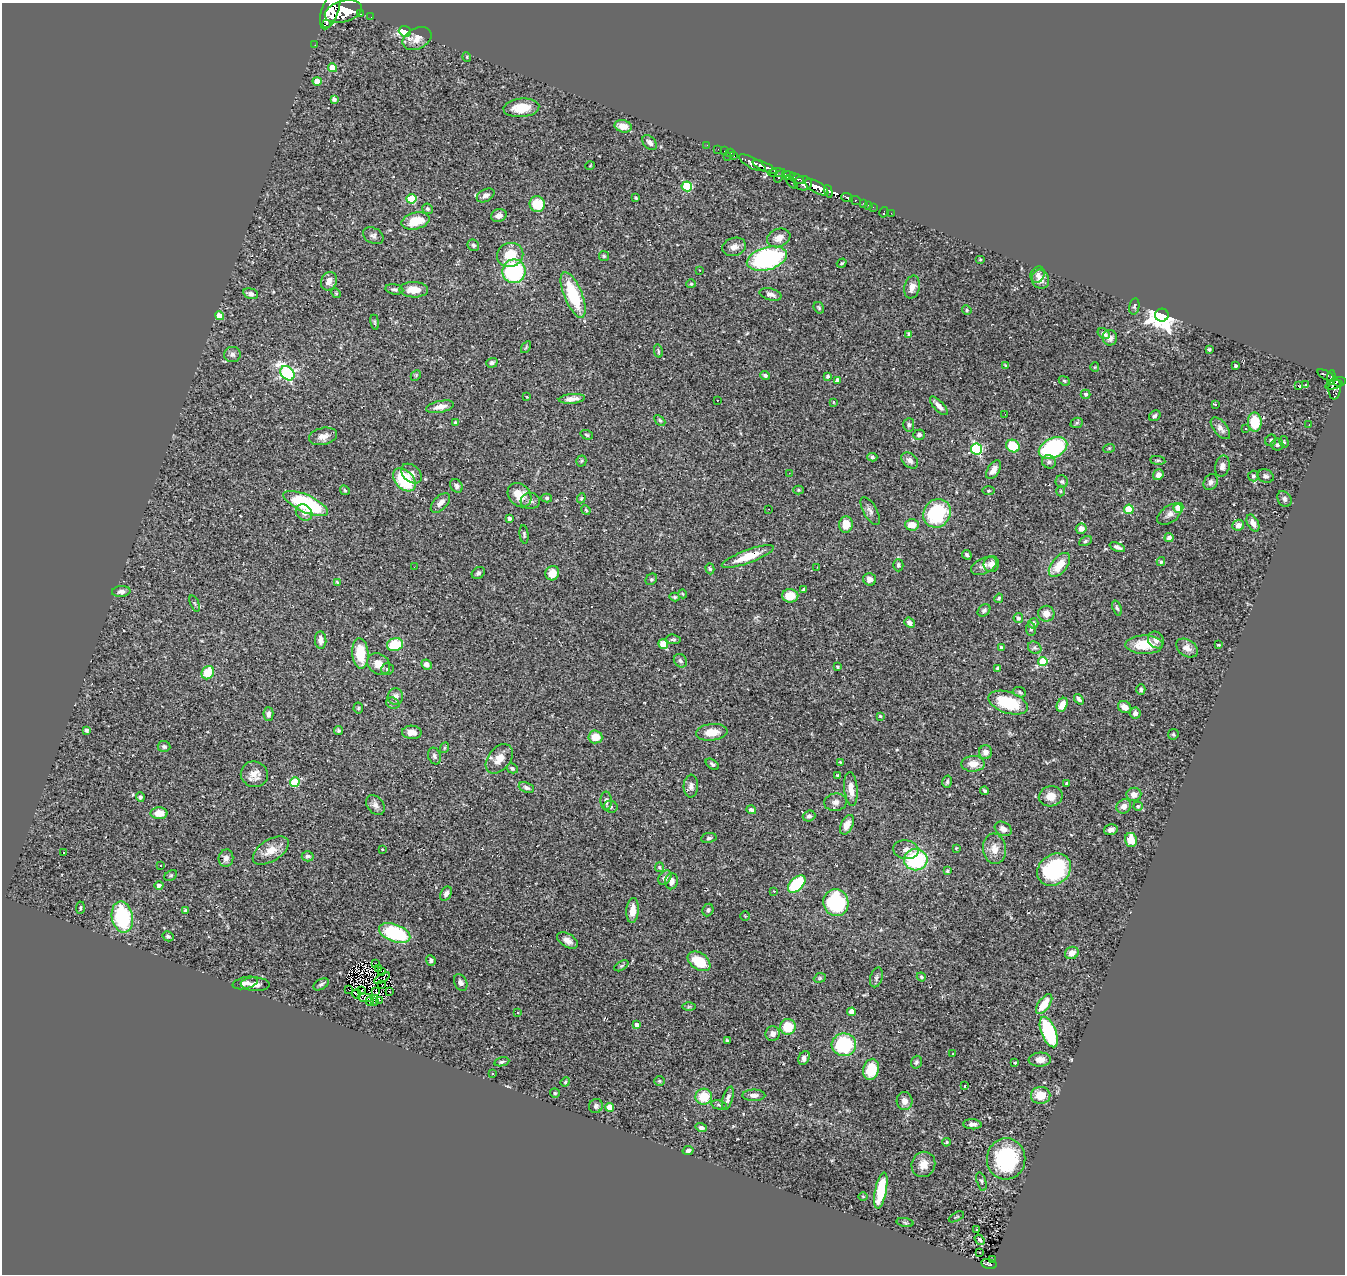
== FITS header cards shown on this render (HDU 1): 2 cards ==
NAXIS1  =                 1343
NAXIS2  =                 1272

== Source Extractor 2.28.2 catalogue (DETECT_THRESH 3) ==
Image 1343 x 1272 px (HDU 1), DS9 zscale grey, 1 PNG px = 1 image px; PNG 1347 x 1276 px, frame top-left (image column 1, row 1272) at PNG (2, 3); each listed source drawn as its Kron ellipse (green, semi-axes under 4 px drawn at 4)
Background 0.841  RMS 0.041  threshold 0.121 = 3 sigma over >= 5 px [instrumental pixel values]
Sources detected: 376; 2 with non-positive FLUX_AUTO (blend fragments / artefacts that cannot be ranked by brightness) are neither listed nor drawn; the other 374 listed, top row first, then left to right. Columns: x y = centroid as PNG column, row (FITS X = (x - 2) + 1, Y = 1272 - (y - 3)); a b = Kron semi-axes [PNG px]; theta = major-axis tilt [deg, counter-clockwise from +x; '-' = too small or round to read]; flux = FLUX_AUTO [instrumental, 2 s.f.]
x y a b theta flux
330 10 20 8 71 2100
343 11 19 10 15 2600
360 14 3 3 - 38
371 17 2 2 - 6.4
326 24 3 2 - 400
405 31 6 5 - 220
417 38 15 10 25 22
315 45 2 2 - 3.7
467 57 5 3 - 2.3
333 68 4 4 - 48
317 81 4 4 - 30
334 99 4 4 - 7.2
521 108 18 9 5 58
623 126 9 6 -14 28
650 143 9 6 -47 12
707 145 3 2 - 4
718 149 2 2 - 3.6
725 151 4 2 - 7.7
730 153 4 3 - 15
728 156 3 2 - 13
734 156 3 3 - 18
752 163 14 5 -27 740
590 166 5 3 - 2.1
765 167 13 4 -25 670
776 173 8 4 6 220
788 175 6 4 0 270
780 176 7 3 57 210
796 178 8 3 -28 190
792 182 7 3 -50 64
803 183 9 7 -4 460
687 186 5 5 - 160
817 187 13 5 -31 1000
828 191 6 4 -74 230
486 195 9 6 28 9.5
847 197 6 4 -21 130
636 198 4 3 - 3.7
411 199 5 4 - 110
856 201 6 3 -28 68
864 203 3 3 - 24
537 204 8 7 - 77
868 205 2 2 - 3.4
873 207 2 2 - 5
427 209 5 5 - 6.9
884 212 5 2 - 5.2
891 213 3 2 - 2.6
499 216 8 6 19 13
416 221 14 8 14 60
373 236 11 7 -28 9.6
779 238 12 9 23 23
473 245 6 5 - 5.2
734 247 12 9 16 18
510 255 13 12 - 62
604 256 5 5 - 3.8
767 259 20 11 16 430
980 259 5 3 - 2.4
842 263 5 3 - 3
700 270 3 2 - 19
514 271 12 11 - 260
1038 274 8 7 - 11
1040 279 10 8 -64 22
329 281 9 7 67 21
691 284 5 4 - 2.9
912 287 12 7 77 17
394 289 9 5 -10 7.4
414 290 14 8 -1 35
336 293 5 4 - 3.4
251 294 8 5 -16 8
771 294 11 6 -13 12
573 295 24 9 -68 150
1134 306 8 5 79 4.6
819 308 6 4 -58 4
967 310 5 4 - 3.3
1162 315 6 6 - 4200
220 316 4 4 - 40
375 322 8 3 -82 3.4
909 334 3 3 - 7.7
1104 334 7 4 -31 11
1110 338 8 7 - 12
526 347 6 4 56 3.3
1209 349 3 3 - 3.2
658 351 7 4 -78 4.6
232 354 8 7 - 8.8
492 363 6 5 - 6.9
1006 366 4 4 - 3.1
1235 366 3 3 - 5.2
1095 367 5 4 - 3
287 373 8 6 -47 520
416 375 6 4 47 3.6
1326 375 9 3 -28 110
765 376 5 4 - 5.7
827 376 3 3 - 6
1331 377 8 4 82 100
838 380 4 4 - 15
1064 381 6 4 -23 4
1339 382 6 4 6 190
1305 385 4 3 - 2.6
1334 385 9 4 12 210
1299 386 3 3 - 23
1335 389 11 6 86 200
1086 394 5 4 - 4.2
527 397 4 3 - 1.9
572 399 13 4 5 20
717 400 3 2 - 2.9
833 402 4 3 - 2.4
1215 404 3 3 - 13
939 406 12 5 -47 13
440 407 14 5 11 19
1005 414 2 2 - 3.2
1155 416 6 5 - 5.7
660 420 6 4 -45 3.8
455 422 4 4 - 3.9
1255 422 9 7 -88 75
1077 423 6 5 - 4.2
909 425 7 5 85 6.4
1309 425 2 2 - 1.9
1220 428 13 6 -51 13
1246 429 3 2 - 3.4
587 435 6 4 -20 4.5
919 435 6 5 - 7.3
323 436 14 8 13 18
1271 440 6 5 - 5
1284 442 6 4 -76 3.6
1277 445 6 6 - 6.1
1013 446 7 6 - 77
1053 448 15 9 26 270
1109 448 6 3 19 3.2
977 449 6 5 - 280
872 457 5 4 - 4
910 460 9 6 -41 12
1158 460 7 4 -7 4.2
581 461 5 5 - 3.6
1049 462 7 6 - 7.8
1222 466 10 7 76 12
994 470 10 6 59 17
789 473 2 2 - 1.3
411 474 12 8 -43 15
1158 475 5 5 - 13
1253 476 5 5 - 6.3
1266 476 8 6 -22 7.3
404 480 13 9 -48 140
1062 482 6 6 - 6.3
1211 482 8 6 62 9.7
456 486 7 5 -51 8.1
345 490 5 4 - 3.3
798 490 5 4 - 3.3
989 490 6 3 0 3
1061 491 5 3 - 2.5
519 495 13 10 -48 41
547 498 5 4 - 4.7
581 498 5 4 - 3.3
1284 499 8 6 -57 7.6
530 501 9 8 - 12
440 503 12 6 46 15
306 504 24 8 -24 280
1178 508 5 4 - 78
769 509 2 2 - 1.5
1129 509 5 4 - 110
586 510 5 4 - 3.2
870 511 15 7 -60 12
304 512 9 7 -42 15
937 513 15 13 54 210
1170 514 14 8 37 16
509 518 3 3 - 9.7
1253 523 9 5 -61 19
846 524 8 7 - 39
912 525 7 5 -3 32
1238 525 6 5 - 17
1081 529 5 5 - 16
524 534 9 4 -83 4.8
1169 537 4 4 - 11
1085 541 7 4 28 4.7
1117 547 8 4 -22 8.7
967 555 5 3 - 5.4
748 557 27 6 20 62
1161 562 4 4 - 3.1
991 564 8 7 - 16
898 565 6 5 - 5.9
1059 565 14 7 51 48
984 566 14 7 26 16
414 567 2 2 - 21
817 567 3 2 - 3
710 569 5 4 - 4.1
478 573 7 5 37 6.3
552 573 7 6 - 31
651 579 6 5 - 4
870 579 6 6 - 15
337 582 4 2 - 2.9
803 590 3 3 - 6.4
121 591 9 5 6 11
683 594 4 3 - 2.2
790 596 8 6 -1 41
675 597 5 4 - 3.9
999 598 5 4 - 4.9
195 603 8 3 -69 3.3
1117 608 8 4 -70 4.7
984 610 7 5 42 6.5
1046 614 8 8 - 25
1018 618 5 4 - 7.4
909 623 6 4 -41 11
1033 623 5 5 - 8.9
1031 629 6 5 - 5
673 639 7 5 -6 5.5
321 640 9 5 -86 17
1156 640 9 7 -50 12
663 644 5 4 - 61
395 645 8 6 16 82
1144 645 19 9 0 68
1218 645 3 2 - 2.6
1001 647 4 4 - 3.1
1035 648 7 6 - 5.6
1187 648 12 8 -32 18
360 653 15 8 -86 77
680 661 7 6 - 7.4
1043 661 4 4 - 110
379 664 12 10 -35 30
426 664 5 4 - 12
838 667 3 3 - 3.2
997 668 4 4 - 3.3
388 669 6 5 - 5.6
208 673 7 6 - 60
1141 689 5 4 - 5.9
1020 692 6 5 - 4.5
395 697 8 8 - 15
1079 699 6 3 -51 6.3
393 703 7 5 -20 6.1
1008 703 20 10 -18 120
1062 705 7 5 64 31
1125 707 7 5 -34 19
358 708 5 5 - 3.4
1135 713 5 5 - 10
268 714 6 5 - 11
880 716 3 3 - 2.6
87 730 4 3 - 6.8
338 730 4 4 - 4.1
412 732 10 6 -2 21
712 732 16 8 6 36
1173 734 6 5 - 3.8
595 737 7 6 - 38
164 746 6 5 - 5.8
444 748 5 3 - 2.7
985 752 7 6 - 14
434 756 8 6 -68 7.4
499 759 17 11 51 30
840 762 4 4 - 2.7
712 764 7 4 -35 5.8
973 764 11 8 1 26
512 768 6 4 -29 4.6
254 774 13 13 - 28
838 775 3 3 - 3.8
295 782 5 5 - 110
947 782 6 4 75 4.6
1067 784 4 3 - 8.2
691 786 11 7 88 12
526 788 8 5 -23 7.5
851 789 17 6 -85 25
984 791 4 3 - 5
1134 794 7 6 - 19
1051 796 12 10 12 27
140 797 5 4 - 6.3
606 801 9 5 -87 9.8
836 802 11 8 7 13
375 805 11 8 -52 13
1124 806 8 6 45 15
1138 806 5 4 - 3.4
611 807 7 6 - 6
751 810 5 4 - 6.8
159 813 8 6 1 38
809 816 6 5 - 6.8
847 825 10 6 65 26
1003 829 9 6 -29 14
1111 830 7 5 13 13
709 838 8 5 9 5.9
1131 840 7 6 - 37
956 848 4 4 - 2.2
994 849 15 11 -84 30
383 850 3 3 - 3.3
906 850 13 9 -10 17
271 851 20 10 33 39
64 852 3 2 - 1.3
308 856 6 5 - 7.1
226 858 9 7 81 12
916 860 12 10 0 230
160 866 3 2 - 3.3
659 867 5 4 - 3.2
1054 870 18 15 39 250
947 871 4 3 - 3.3
171 876 7 5 33 4.2
665 878 8 5 53 12
671 881 8 6 79 16
797 884 10 6 43 150
159 886 4 4 - 7.2
774 891 3 2 - 4.4
446 894 8 5 61 10
836 903 13 12 - 230
80 908 6 4 85 3.9
185 910 4 4 - 3.7
632 910 12 6 85 28
708 910 6 5 - 5.4
745 916 5 5 - 3
122 917 16 10 -79 200
395 933 16 8 -20 210
168 936 6 5 - 5.7
567 940 11 6 -31 17
1072 953 7 6 - 18
431 960 5 4 - 7
699 961 12 8 -35 86
376 964 3 2 - 2.3
621 966 8 4 31 4.5
379 969 3 2 - 2.2
382 971 4 2 - 1.4
876 977 10 6 72 7.1
921 977 5 4 - 3.7
382 978 8 3 32 1.2
820 978 6 4 24 4.1
461 982 9 6 -62 9.5
245 983 13 6 12 14
255 984 14 7 -1 20
321 984 8 5 31 6.3
382 985 2 2 - 0.5
349 989 3 2 - 2.2
361 991 4 2 - 1.5
376 991 4 2 - 2.4
390 992 4 2 - 4.3
356 994 5 2 - 3
365 998 7 2 -7 0.74
380 1000 2 2 - 1.2
370 1001 4 3 - 1.4
374 1002 3 3 - 16
1044 1004 11 5 54 51
689 1007 6 4 1 4
852 1012 4 4 - 36
518 1013 3 3 - 15
637 1025 4 3 - 14
788 1027 8 7 - 71
1049 1032 16 7 -68 210
773 1034 7 7 - 12
727 1040 4 3 - 5.2
844 1045 12 11 - 220
953 1054 3 2 - 4.5
804 1058 7 5 64 11
1040 1060 11 7 3 21
502 1062 7 4 13 5
916 1062 6 5 - 5.7
1015 1063 3 2 - 2.9
871 1069 11 7 76 80
492 1074 3 3 - 6.5
659 1081 5 4 - 3.4
565 1082 5 4 - 3.1
965 1086 3 3 - 6.1
555 1093 5 4 - 3.6
754 1095 11 6 0 14
1041 1095 10 8 1 45
704 1097 8 8 - 63
728 1098 12 5 73 10
904 1101 9 8 - 17
719 1105 8 4 -12 4.8
596 1106 7 6 - 7.2
610 1107 4 4 - 52
972 1124 9 5 -3 13
701 1128 6 4 -18 8.1
946 1142 4 3 - 3.4
688 1151 5 4 - 7.9
1006 1159 20 19 - 230
923 1164 13 11 63 28
981 1181 9 4 -72 5.5
881 1190 18 5 79 94
863 1197 5 3 - 2.4
956 1217 8 2 29 2.7
905 1222 8 3 -12 3.6
976 1229 3 2 - 3
980 1240 6 3 -54 2.8
980 1252 3 2 - 3.8
993 1260 3 2 - 13
989 1264 7 5 -14 120
At the frame edge (FLAGS 8, measured only in part): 1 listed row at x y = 330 10
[2 non-positive-flux detections neither listed nor drawn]